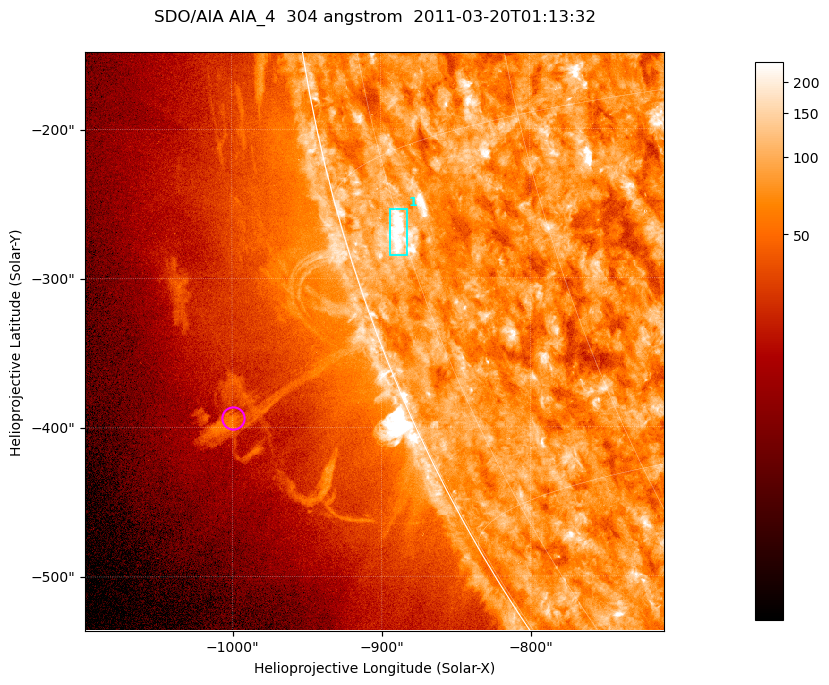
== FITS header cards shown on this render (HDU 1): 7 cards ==
TELESCOP= 'SDO/AIA '           / For AIA: SDO/AIA
INSTRUME= 'AIA_4   '           / For AIA: AIA_ATA1, AIA_ATA2, AIA_ATA3 or AIA_AT
WAVELNTH=                  304 / [angstrom] Wavelength
WAVEUNIT= 'angstrom'           / Wavelength unit: angstrom
DATE-OBS= '2011-03-20T01:13:32.127' / [ISO] Date when observation started; ISO 8
CTYPE1  = 'HPLN-TAN'           / CTYPE1; Typically HPLN
CTYPE2  = 'HPLT-TAN'           / CTYPE2; Typically HPLT

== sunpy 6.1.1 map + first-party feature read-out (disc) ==
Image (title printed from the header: SDO/AIA AIA_4  304 angstrom  2011-03-20T01:13:32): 647 x 647 px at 0.6 arcsec/px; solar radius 964 arcsec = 1606 px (partial field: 2.4% of the solar disc is inside the frame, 47% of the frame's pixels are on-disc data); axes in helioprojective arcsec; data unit not stated in the header (colour bar unlabelled)
Orientation: roll -0.132 deg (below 1 deg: not rotated)
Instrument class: DISC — disc imager (sunpy class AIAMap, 304 A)
Bright regions (active regions / flare kernels): reference = the on-disc median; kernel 5 px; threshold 5 sigma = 117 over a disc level ~75.8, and >= 1.15x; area >= 418 px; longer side >= 8 px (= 4.8 arcsec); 1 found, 1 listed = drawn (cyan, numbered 1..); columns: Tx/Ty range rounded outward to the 2 arcsec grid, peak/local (2 s.f.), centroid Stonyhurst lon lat
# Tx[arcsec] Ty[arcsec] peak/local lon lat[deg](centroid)
1 -894..-882 -286..-252 6.1 -76 -18
Off-limb structures (1.02-1.3 R_sun): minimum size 209 px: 6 found; the strongest spans PA ~110..115 deg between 1.07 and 1.15 R_sun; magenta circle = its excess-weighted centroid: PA ~110 deg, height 1.11 R_sun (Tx ~-1000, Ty ~-394 arcsec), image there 2.9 x the reference